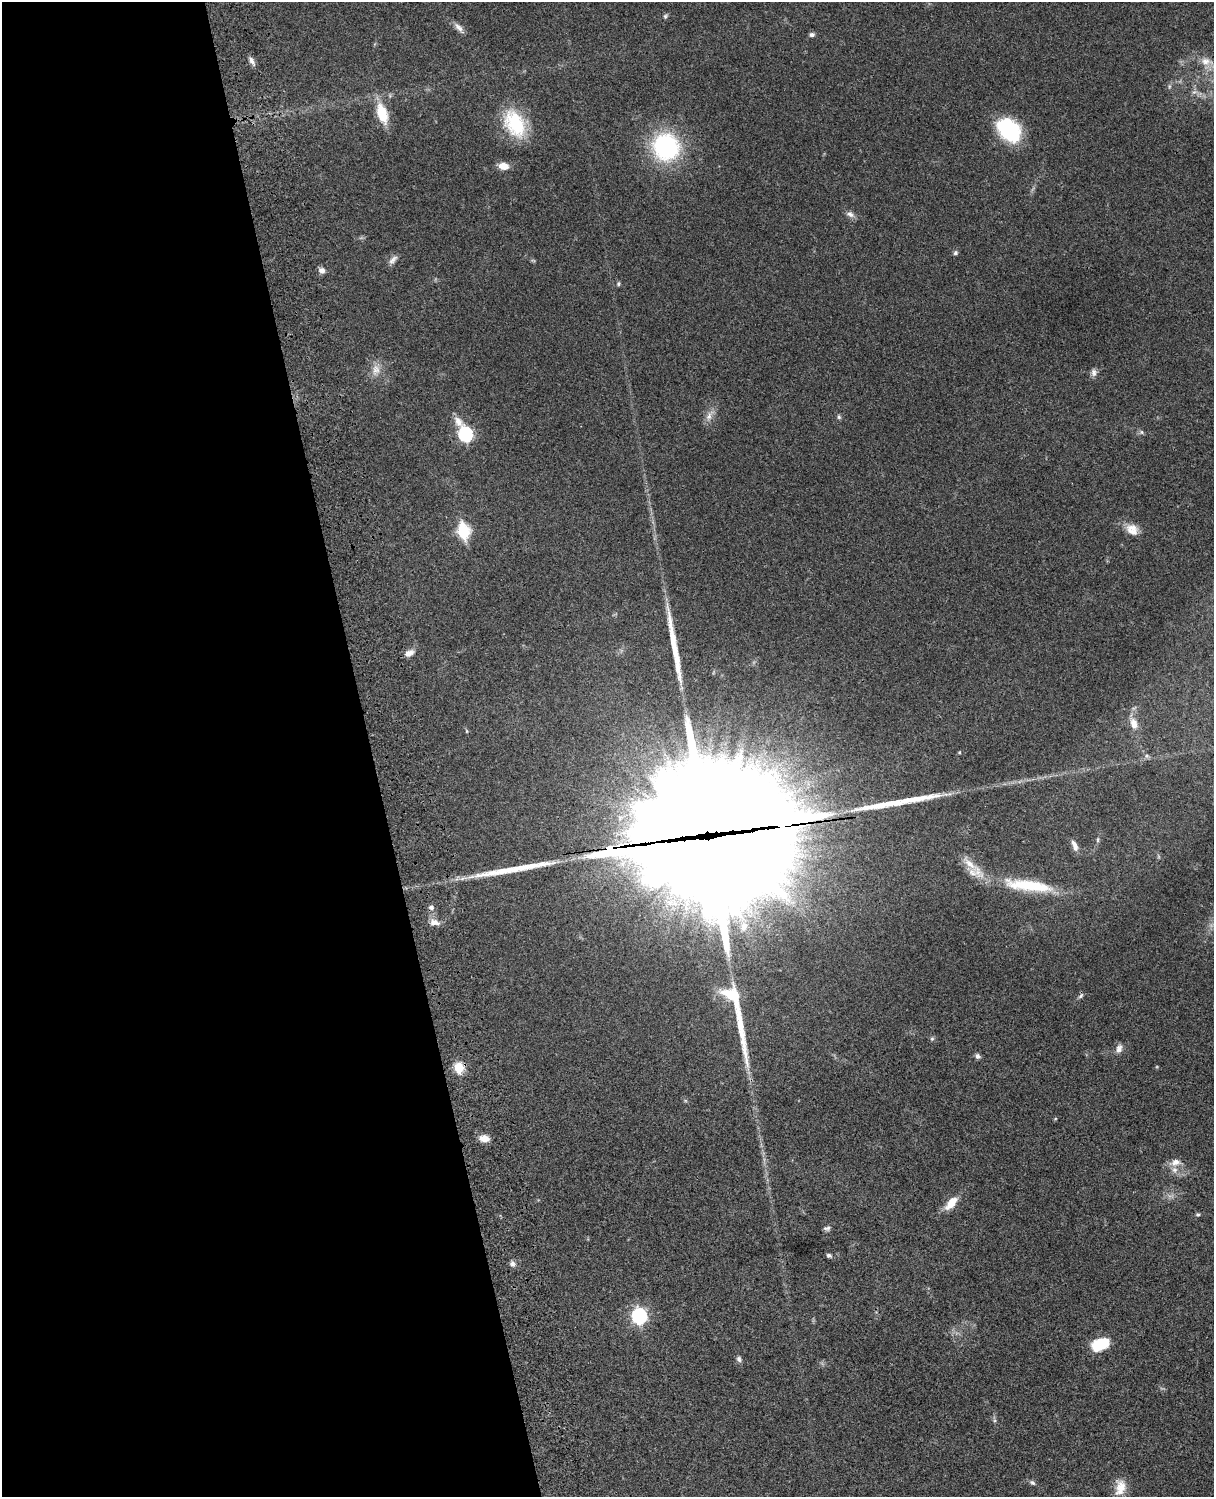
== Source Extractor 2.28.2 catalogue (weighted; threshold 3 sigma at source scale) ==
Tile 5 of 4 x 3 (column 1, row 2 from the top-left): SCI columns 121-1332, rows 1773-3267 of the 5087 x 4927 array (HDU 1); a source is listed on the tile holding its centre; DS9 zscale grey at full resolution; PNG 1216 x 1499 px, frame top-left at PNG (2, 2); no overlay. Shown black and unused: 31% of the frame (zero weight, under 3 of 4 exposures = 6% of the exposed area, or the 3 px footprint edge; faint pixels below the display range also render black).
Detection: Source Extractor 2.28.2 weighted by HDU 2 'WHT'; one run over the whole footprint, this tile lists its part. Background 0.0802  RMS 0.0058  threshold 0.0262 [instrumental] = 3 sigma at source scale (4.5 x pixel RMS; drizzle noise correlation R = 1.50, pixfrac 1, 0.05/0.05 arcsec/px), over >= 5 px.
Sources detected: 69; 7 inside a brighter object's white glare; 1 cosmic-ray / hot-pixel residue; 4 long thin detections or spike segments (spike, bleed or trail) — not listed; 3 inside a brighter listed object's ellipse — not listed separately; the other 54 listed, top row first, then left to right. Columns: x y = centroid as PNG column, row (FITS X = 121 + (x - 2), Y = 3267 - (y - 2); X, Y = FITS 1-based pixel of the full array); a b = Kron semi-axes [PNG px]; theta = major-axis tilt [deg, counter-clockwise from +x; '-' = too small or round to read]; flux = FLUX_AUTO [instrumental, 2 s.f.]
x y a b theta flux
665 16 7 5 54 1.1
459 28 17 6 -48 3.2
812 35 7 5 5 1.6
252 61 12 5 -60 2.3
1206 61 17 11 -12 6.1
1194 92 8 5 43 1.5
382 113 23 11 -73 17
515 123 36 23 -63 32
1009 129 28 19 -42 44
666 147 30 28 -58 66
503 166 10 7 -7 6.4
850 214 12 7 -27 2.5
955 253 7 6 - 1.2
393 260 14 7 48 2.7
322 270 8 7 - 2.6
618 284 6 5 - 0.95
376 370 17 11 83 5.8
1094 373 10 7 -79 2.3
709 416 18 8 63 4.2
839 417 7 5 -76 1.1
1142 432 7 5 -23 1.2
465 434 9 6 -62 110
1132 528 20 10 -9 6.2
464 531 22 15 -77 16
409 653 12 7 25 3.8
1134 724 14 9 -70 5.6
467 731 6 4 -89 0.63
1146 756 6 6 - 1.2
1098 840 8 4 82 0.97
708 844 89 78 -68 18000
1075 845 15 6 -68 3.3
970 864 28 9 -45 8.8
1029 885 63 13 -7 34
434 922 14 8 -11 3.8
744 927 15 11 68 7
732 995 30 17 -26 19
1081 996 8 5 43 1.3
932 1039 6 5 - 0.98
1119 1048 12 8 74 2.9
977 1056 7 6 - 1.6
459 1068 5 5 - 40
1055 1119 5 3 - 0.49
484 1138 10 7 -8 5.3
1175 1162 15 9 13 4.6
951 1203 19 9 48 8.3
1198 1214 5 5 - 0.92
827 1228 9 5 11 1.5
829 1255 6 5 - 1.3
512 1264 8 6 -77 2
639 1316 7 6 - 150
1100 1344 16 10 20 24
739 1359 8 6 -79 1.5
1032 1483 8 6 -32 1.4
1120 1487 21 13 81 8.3
Overlapping masked pixels (flux is a lower limit): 1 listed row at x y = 708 844